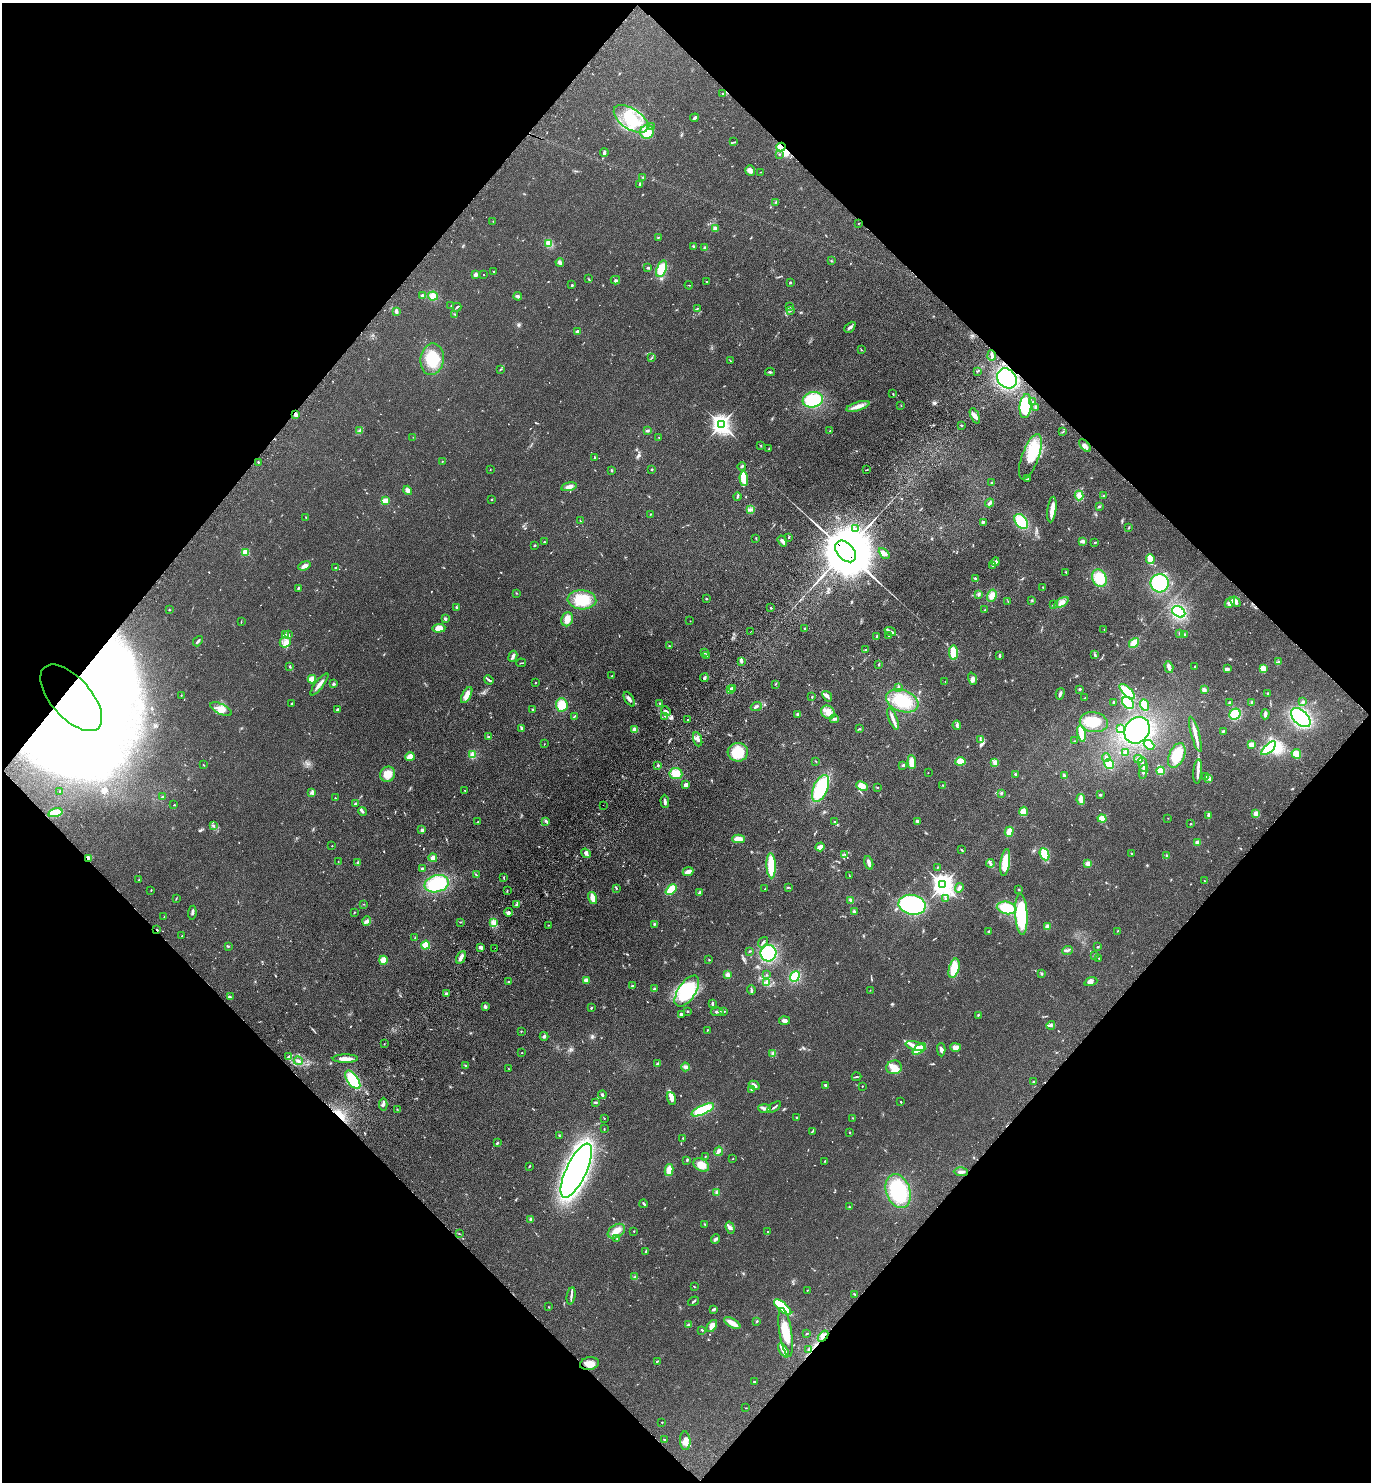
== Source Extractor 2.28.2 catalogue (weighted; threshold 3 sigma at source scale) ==
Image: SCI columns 388-5861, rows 90-6007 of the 6108 x 6096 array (HDU 1 of 3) = the unmasked area's bounding box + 8 px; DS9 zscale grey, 4 x 4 block average (1 PNG px = mean of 4 x 4 image px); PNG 1373 x 1484 px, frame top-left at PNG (2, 3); each listed source drawn as its Kron ellipse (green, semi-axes under 4 px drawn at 4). Shown black and unused: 50% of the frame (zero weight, under 3 of 4 exposures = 6% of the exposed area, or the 3 px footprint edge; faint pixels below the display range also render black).
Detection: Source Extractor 2.28.2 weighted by HDU 2 'WHT'. Background 0.167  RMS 0.0091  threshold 0.0411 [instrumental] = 3 sigma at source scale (4.5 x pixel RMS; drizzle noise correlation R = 1.50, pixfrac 1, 0.05/0.05 arcsec/px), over >= 5 px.
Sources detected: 733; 2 too faint to see at this stretch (4 x 4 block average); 47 inside a brighter object's white glare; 4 cosmic-ray / hot-pixel residue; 4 long thin detections or spike segments (spike, bleed or trail) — neither listed nor drawn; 14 coinciding with a brighter row at this scale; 43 inside a brighter listed object's ellipse — not listed separately; of the other 619, all 500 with FLUX_AUTO >= 1.95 (the completeness limit of this list) listed and drawn (119 fainter detections not listed), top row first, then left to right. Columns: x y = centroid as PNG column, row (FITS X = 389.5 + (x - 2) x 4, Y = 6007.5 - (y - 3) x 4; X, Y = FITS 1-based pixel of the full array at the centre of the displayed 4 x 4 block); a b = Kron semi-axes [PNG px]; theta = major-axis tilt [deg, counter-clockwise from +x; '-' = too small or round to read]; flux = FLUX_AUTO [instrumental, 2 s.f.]
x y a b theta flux
723 93 3 2 - 3.3
694 118 4 2 - 12
631 119 19 10 -34 280
651 126 2 2 - 3.6
647 132 7 6 - 100
734 142 2 2 - 2.7
781 147 4 3 - 110
604 153 4 3 - 11
779 154 2 2 - 3.2
750 170 5 5 - 21
761 172 2 2 - 2.1
643 177 2 2 - 4
639 184 3 3 - 6.8
776 202 2 2 - 2.5
493 221 2 2 - 2.6
858 223 2 2 - 2.5
715 229 3 3 - 28
658 237 3 2 - 3.5
549 243 4 3 - 15
694 246 3 2 - 6.2
705 248 4 3 - 8.6
831 261 2 2 - 3.1
560 262 4 3 - 14
648 268 2 2 - 7.6
662 269 8 5 70 120
494 271 2 2 - 2.8
475 275 2 2 - 100
484 275 2 2 - 4.4
589 279 2 2 - 2.6
615 280 4 2 - 7.3
707 282 2 2 - 2
790 283 3 2 - 4.6
572 285 2 2 - 9.5
689 285 4 2 - 3.7
422 295 3 2 - 7.2
433 296 5 4 - 43
518 296 4 2 - 15
451 305 2 2 - 2.1
789 306 2 2 - 3.7
457 307 4 2 - 5.6
697 308 2 2 - 2.5
396 311 3 2 - 18
790 311 2 2 - 3.3
455 315 3 2 - 3.6
850 327 6 3 44 13
578 331 2 2 - 13
861 350 2 2 - 2.8
992 355 5 2 - 20
652 358 3 2 - 4.2
432 359 16 11 82 150
730 361 2 2 - 2
500 370 2 2 - 2.9
977 371 3 2 - 4.4
770 372 5 2 - 8.3
1007 378 11 9 -43 370
893 394 3 2 - 3.2
813 400 10 7 12 250
1032 402 2 2 - 2.9
858 406 12 4 17 37
901 406 2 2 - 3.3
1026 406 12 6 84 220
1036 407 3 2 - 12
296 415 4 3 - 12
975 416 8 4 -67 33
721 424 3 3 - 3100
961 425 2 2 - 3.6
359 431 2 2 - 5.1
647 431 4 2 - 7.1
830 431 2 2 - 2.4
1063 432 3 2 - 4.1
413 437 2 2 - 2
659 438 2 2 - 2.7
761 446 2 2 - 2.7
1085 446 7 3 -51 16
769 449 2 2 - 3.3
1030 457 24 8 70 140
595 458 2 2 - 7
442 461 2 2 - 2
258 462 2 2 - 9.9
742 466 4 2 - 9.3
652 469 2 2 - 8.8
490 470 3 2 - 2
611 470 2 2 - 22
866 470 3 2 - 3.6
744 479 7 3 -88 33
1027 479 4 2 - 3.6
991 483 2 2 - 9.5
569 487 8 3 13 30
408 490 5 3 - 26
1079 495 5 4 - 19
737 496 4 2 - 6.9
1103 496 2 2 - 2.7
491 499 2 2 - 3.6
385 501 2 2 - 200
990 503 4 3 - 13
1099 506 3 2 - 7.1
1052 509 13 3 82 61
750 510 3 2 - 5.8
650 514 2 2 - 2.7
306 517 2 2 - 2.4
581 521 2 2 - 3
1021 521 8 5 -53 150
983 522 4 3 - 7.9
1129 528 2 2 - 3.2
855 529 2 2 - 4.7
756 538 3 2 - 3.6
788 538 3 2 - 3.5
782 541 6 3 -55 22
1082 541 4 3 - 13
544 542 2 2 - 3.4
1095 542 2 2 - 5
534 545 3 2 - 4.8
845 551 12 8 -47 58000
246 552 2 2 - 280
884 553 6 3 -46 14
1150 559 5 3 - 86
995 562 4 2 - 20
993 565 3 2 - 5.6
304 566 6 4 20 25
336 568 3 2 - 6.4
1066 572 2 2 - 3.5
1099 578 9 7 -63 130
975 579 3 2 - 6.4
1160 583 9 9 - 300
298 588 4 2 - 4.8
1043 588 2 2 - 2.2
516 593 3 2 - 2
978 594 2 2 - 8.5
992 596 6 4 71 37
706 599 2 2 - 4.2
582 600 14 9 -3 140
1032 600 2 2 - 2.9
1008 601 2 2 - 2.9
1230 602 6 4 47 34
1235 602 6 3 -40 26
1061 603 8 4 28 26
1053 605 3 2 - 5.1
456 607 3 2 - 7.9
771 608 2 2 - 4.5
169 610 2 2 - 2.1
985 610 4 2 - 2.7
1179 612 7 5 -31 210
445 619 3 3 - 9.1
567 619 7 5 69 38
690 621 2 2 - 2.1
241 622 2 2 - 2.2
439 628 6 4 3 58
805 628 2 2 - 2.9
1104 630 2 2 - 2.1
750 632 2 2 - 2
890 632 6 2 -22 12
1180 633 2 2 - 4.7
285 634 3 2 - 5.2
1185 634 2 2 - 2.5
289 635 3 2 - 5
877 636 4 2 - 8.2
888 636 2 2 - 3.1
198 641 6 2 49 12
285 642 6 5 - 25
1134 643 5 4 - 59
669 646 2 2 - 3.3
866 650 2 2 - 3.5
705 652 3 2 - 6.8
954 653 7 3 -85 110
1094 654 2 2 - 3.3
707 655 2 2 - 11
513 656 6 2 67 19
999 656 3 2 - 7.2
741 661 4 2 - 15
1279 662 3 2 - 7
521 663 5 2 - 4
879 664 3 2 - 4.9
290 667 3 2 - 3.6
1169 667 6 3 -74 25
1195 667 2 2 - 4.8
1227 669 4 2 - 16
1263 669 4 3 - 44
612 676 2 2 - 3.4
704 678 4 3 - 9.2
312 679 4 4 - 38
972 679 6 3 -71 19
489 680 5 2 - 8.2
945 681 2 2 - 2
536 683 2 2 - 4.2
319 684 13 3 53 29
333 684 4 3 - 7.7
776 684 2 2 - 2
898 687 3 2 - 4.7
733 688 2 2 - 3.7
730 689 3 2 - 6.5
1080 689 3 2 - 6.4
1204 690 4 3 - 15
1127 691 10 4 -44 120
1268 693 2 2 - 4.2
1060 694 6 2 75 15
181 695 2 2 - 3.3
467 695 9 4 62 39
827 696 6 3 -51 17
812 697 2 2 - 4.1
71 698 41 20 -49 5700
1085 698 2 2 - 2.1
629 699 8 3 -56 18
902 701 17 11 -21 180
1114 702 2 2 - 5.7
1251 702 2 2 - 2.7
1303 702 3 3 - 7.1
291 703 3 2 - 4.6
660 703 2 2 - 3
1128 703 7 5 -49 96
1230 703 3 3 - 8.8
562 705 6 6 - 100
1144 705 6 3 -69 95
756 706 6 2 21 14
221 709 12 5 -27 41
337 709 3 2 - 6.9
532 710 3 2 - 6.9
666 711 5 2 - 12
828 712 7 6 - 38
797 714 2 2 - 39
1235 714 6 5 - 96
1265 714 5 2 - 14
574 716 3 2 - 5.5
665 716 2 2 - 2.3
1301 718 12 7 -44 530
834 719 4 3 - 11
893 719 11 3 -69 26
688 720 2 2 - 3
1094 722 14 10 -10 130
957 725 5 2 - 12
522 728 2 2 - 4.9
859 729 2 2 - 3.6
1120 729 3 3 - 21
635 730 4 3 - 26
1137 730 14 12 51 400
1223 731 3 2 - 5.5
1081 733 8 2 -79 150
1195 734 18 2 -74 41
488 737 3 2 - 4.8
698 739 7 2 -70 21
980 739 2 2 - 2.1
1075 741 2 2 - 2.1
544 744 2 2 - 2.5
1251 744 2 2 - 170
1149 745 6 4 -39 40
1269 748 9 4 42 150
738 752 10 9 - 150
1126 752 3 3 - 14
1296 754 5 4 - 46
473 755 4 2 - 9.5
1177 755 13 7 65 120
410 757 5 4 - 37
1106 758 4 3 - 10
1138 759 4 3 - 9.5
815 761 2 2 - 2.5
960 761 5 3 - 48
912 762 7 3 -85 55
995 763 4 3 - 23
1109 764 5 3 - 110
1143 764 8 2 -76 12
203 765 2 2 - 4.2
658 765 3 2 - 5.5
903 765 3 2 - 5.9
1161 771 4 4 - 49
1198 771 12 2 86 32
1143 772 7 2 81 12
928 773 2 2 - 3.1
388 774 8 7 - 63
676 774 6 5 - 69
1015 774 3 2 - 5.4
1064 776 4 2 - 9.2
1206 776 2 2 - 2.8
1209 779 3 2 - 5.7
686 785 4 3 - 17
942 785 2 2 - 2.4
862 786 6 4 -24 53
877 787 2 2 - 3
820 788 14 7 67 250
465 790 2 2 - 2.6
60 791 2 2 - 3.8
312 792 3 3 - 9.3
1001 793 3 2 - 3.9
1100 795 2 2 - 5.2
163 797 4 2 - 5.1
335 798 2 2 - 2.9
1081 800 5 3 - 44
665 801 6 2 -88 14
355 804 2 2 - 15
174 805 2 2 - 2.6
603 805 2 2 - 2.7
1024 811 4 4 - 39
363 812 4 3 - 8.3
55 813 7 4 16 99
1256 814 2 2 - 47
1208 815 3 2 - 4.6
1168 818 2 2 - 2
1102 819 4 4 - 42
545 821 3 2 - 2.4
834 821 3 2 - 4.5
917 821 2 2 - 14
478 822 3 2 - 6.4
1191 824 2 2 - 4.7
213 825 3 2 - 3.9
422 830 2 2 - 66
1009 832 5 3 - 78
738 839 6 4 2 46
1197 842 4 3 - 12
332 846 2 2 - 4.5
820 847 5 3 - 36
962 850 3 2 - 3.5
586 853 5 3 - 13
845 854 3 2 - 4.3
1044 854 6 4 -66 93
1132 854 2 2 - 4.3
1167 856 3 3 - 10
88 858 4 3 - 11
433 858 4 3 - 22
338 862 2 2 - 2.2
1005 862 13 4 82 140
358 863 3 2 - 11
869 863 7 2 -74 29
990 863 4 3 - 9.9
1088 864 4 4 - 17
771 866 13 4 -87 140
937 867 3 2 - 3.5
422 869 3 2 - 9
688 872 5 3 - 31
476 875 4 2 - 3.5
850 876 3 2 - 2.3
503 877 2 2 - 3.2
139 880 4 2 - 5
1204 881 2 2 - 2.8
437 884 12 8 15 250
943 885 4 3 - 4100
788 887 2 2 - 2.9
616 888 2 2 - 3.5
959 888 5 2 - 20
765 889 2 2 - 3.8
1019 889 2 2 - 2.9
151 890 2 2 - 2.7
507 890 2 2 - 2.4
671 890 6 4 44 100
700 893 4 3 - 13
176 898 2 2 - 2.1
592 898 6 2 -75 56
946 898 2 2 - 7.2
851 900 4 3 - 8.1
364 904 2 2 - 3
517 904 4 2 - 6
912 905 14 10 -11 580
1007 908 10 6 -11 130
854 911 3 3 - 8.7
354 912 3 2 - 2.7
509 912 4 3 - 10
192 913 7 3 83 10
1021 914 20 6 -87 390
164 916 2 2 - 2.9
367 921 5 3 - 11
460 922 2 2 - 2.4
494 923 3 2 - 6.8
654 924 3 2 - 5
548 925 2 2 - 2.4
1047 927 4 3 - 22
157 929 2 2 - 4
1117 931 2 2 - 2.9
989 932 3 2 - 8.3
182 936 2 2 - 2.5
415 937 2 2 - 2.7
763 942 6 2 52 9
425 945 5 4 - 85
228 946 2 2 - 4.6
481 947 3 3 - 15
1098 947 3 2 - 3.7
495 948 2 2 - 2.4
1067 950 5 2 - 8.2
750 951 3 2 - 4.1
768 953 8 8 - 210
1094 955 2 2 - 2.7
461 957 7 3 62 29
1098 958 2 2 - 2.6
383 960 4 4 - 47
709 960 2 2 - 3.1
954 968 10 5 75 120
1041 973 3 2 - 4.6
728 975 4 4 - 17
767 975 3 2 - 2.7
795 977 6 4 51 100
586 980 4 3 - 20
509 982 3 2 - 3.9
767 982 3 2 - 7.5
1091 982 6 4 18 19
632 986 2 2 - 7.6
654 989 3 2 - 5
751 990 5 2 - 7.4
870 990 2 2 - 2
687 991 18 8 56 330
446 994 3 3 - 8.5
230 997 3 2 - 5.7
712 1004 3 2 - 13
485 1006 3 3 - 12
591 1008 3 2 - 4.6
724 1011 2 2 - 3
687 1012 2 2 - 2.8
717 1012 6 2 2 11
681 1014 2 2 - 15
978 1015 2 2 - 3.2
784 1021 5 3 - 18
1051 1025 4 3 - 10
707 1030 2 2 - 3.9
521 1031 2 2 - 3
544 1036 4 3 - 9.6
384 1044 2 2 - 2.4
916 1046 10 3 -16 33
955 1047 5 4 - 29
919 1049 8 3 38 130
941 1050 7 3 -89 13
522 1053 2 2 - 4.8
773 1054 4 3 - 12
288 1057 2 2 - 4.4
345 1059 13 3 0 39
298 1061 4 3 - 12
658 1064 4 3 - 9.5
466 1066 2 2 - 3.1
686 1067 4 3 - 18
894 1067 8 7 - 53
509 1069 3 2 - 2.5
857 1077 5 2 - 4.5
353 1080 10 5 -56 190
1033 1082 2 2 - 4.9
754 1085 5 3 - 20
826 1085 3 2 - 7.8
862 1086 2 2 - 2.4
752 1089 3 3 - 8.5
602 1095 4 2 - 12
671 1099 7 4 -72 23
595 1102 4 2 - 5.6
901 1102 3 2 - 4.8
383 1104 6 2 87 10
774 1107 8 2 36 10
764 1108 6 3 -3 16
397 1109 2 2 - 3.1
703 1110 12 4 25 200
797 1117 2 2 - 6.4
604 1118 2 2 - 2.6
853 1118 2 2 - 3.1
604 1129 2 2 - 3.1
812 1131 3 2 - 4.4
849 1132 3 2 - 2.4
559 1135 2 2 - 2.3
683 1138 2 2 - 2.9
497 1143 3 2 - 4.8
719 1151 5 3 - 13
705 1157 3 2 - 2.8
733 1159 2 2 - 2.3
687 1160 3 2 - 5.7
825 1161 2 2 - 2.7
701 1165 8 6 -31 55
529 1166 3 2 - 5.2
669 1170 6 3 77 49
576 1171 29 10 65 2000
961 1172 7 2 -2 17
898 1191 17 12 -70 340
717 1192 3 3 - 7.6
644 1204 4 2 - 6.5
849 1207 2 2 - 3.9
530 1219 3 2 - 5.4
705 1224 2 2 - 5
730 1228 6 4 -72 15
616 1231 9 6 32 46
634 1231 2 2 - 2.9
768 1232 2 2 - 5.3
459 1233 2 2 - 2.1
617 1239 2 2 - 2.5
716 1239 5 2 - 11
646 1251 3 2 - 4
635 1277 2 2 - 4.6
694 1286 2 2 - 2.4
807 1290 2 2 - 2.1
854 1294 3 2 - 4.1
571 1296 9 2 81 13
693 1301 6 2 35 7.8
549 1307 2 2 - 3.7
783 1307 11 4 -42 180
714 1309 3 2 - 6.9
757 1321 3 2 - 5.6
732 1323 9 3 -29 52
688 1325 4 3 - 9
712 1326 7 4 54 45
702 1330 2 2 - 5.9
786 1332 24 6 -81 120
807 1333 2 2 - 2.4
823 1336 6 2 49 20
784 1350 8 2 -57 60
809 1350 4 3 - 10
657 1361 3 2 - 4.1
589 1363 9 6 11 47
754 1382 2 2 - 22
746 1408 2 2 - 2.2
662 1422 2 2 - 3.3
665 1440 2 2 - 6
685 1441 9 5 -86 32
Overlapping masked pixels (flux is a lower limit): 9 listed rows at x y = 781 147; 1007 378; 296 415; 845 551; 71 698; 88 858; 157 929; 823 1336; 589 1363
Diffuse or blended objects may show on this block-average render without a row.